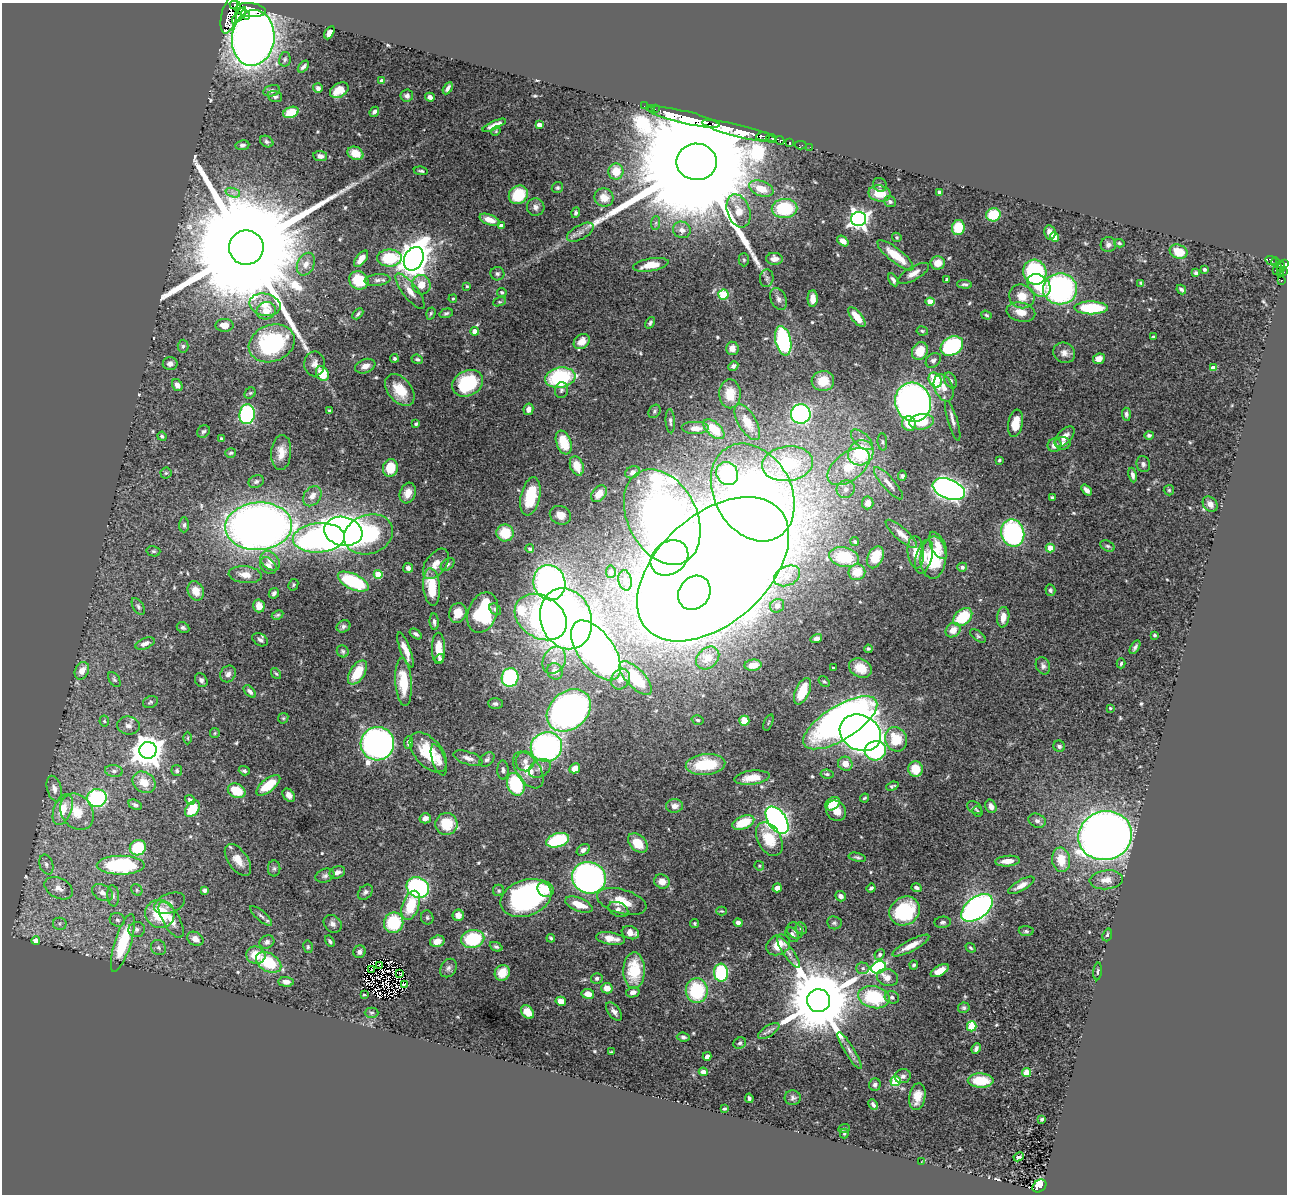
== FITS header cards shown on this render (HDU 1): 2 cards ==
NAXIS1  =                 1285
NAXIS2  =                 1192

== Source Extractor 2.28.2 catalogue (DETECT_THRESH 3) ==
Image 1285 x 1192 px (HDU 1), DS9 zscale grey, 1 PNG px = 1 image px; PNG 1289 x 1196 px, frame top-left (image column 1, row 1192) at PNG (2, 3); each listed source drawn as its Kron ellipse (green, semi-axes under 4 px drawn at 4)
Background 0.832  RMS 0.032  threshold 0.0973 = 3 sigma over >= 5 px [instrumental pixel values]
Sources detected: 574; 2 with non-positive FLUX_AUTO (blend fragments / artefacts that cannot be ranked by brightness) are neither listed nor drawn; of the other 572, the 500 brightest by FLUX_AUTO listed and drawn (72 fainter detections omitted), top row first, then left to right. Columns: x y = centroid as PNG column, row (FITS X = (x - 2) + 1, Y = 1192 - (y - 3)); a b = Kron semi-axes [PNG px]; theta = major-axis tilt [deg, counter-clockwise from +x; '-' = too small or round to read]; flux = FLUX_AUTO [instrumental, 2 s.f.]
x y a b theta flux
235 5 6 4 -16 21
250 10 15 7 -6 1400
229 15 19 7 76 400
239 15 10 4 51 330
245 15 5 3 - 200
329 33 7 4 61 18
253 38 28 21 83 2600
285 59 7 5 78 4.7
303 67 7 3 48 5.3
382 81 4 4 - 9.2
318 88 5 4 - 7
448 88 7 3 60 6.7
339 90 10 7 31 33
271 91 8 5 13 8.1
407 96 6 6 - 8.1
275 97 7 5 -19 5.1
430 97 5 4 - 8.8
644 106 2 2 - 3.1
651 108 2 2 - 5.5
655 109 3 2 - 3.1
291 112 8 5 21 42
374 112 5 4 - 6.3
683 117 37 6 -13 1500
494 125 13 4 25 15
539 125 4 4 - 15
496 131 5 4 - 2.6
739 131 38 6 -14 2300
763 136 7 4 4 180
772 138 5 3 - 42
780 140 4 3 - 120
267 142 7 5 -32 4.6
789 143 4 3 - 13
242 145 7 5 9 4.9
801 145 6 2 0 5.2
810 147 3 2 - 2.9
355 153 8 6 -26 35
320 156 7 5 -8 8.7
697 162 20 18 -1 160000
421 171 7 3 -8 4.2
616 171 8 7 - 39
880 185 7 6 - 6
557 188 6 5 - 3.7
761 189 13 7 -20 44
233 193 7 4 -18 6.4
880 193 11 8 -12 45
940 193 4 3 - 6.4
518 195 10 8 40 79
604 198 9 9 - 28
890 202 6 5 - 4.8
536 207 9 8 - 9.5
785 208 13 9 1 120
739 211 17 11 -71 34
576 213 5 4 - 4.6
993 215 7 6 - 69
859 219 7 7 - 1100
489 220 10 5 -20 22
656 223 7 4 89 4.6
501 226 4 4 - 11
958 227 8 6 79 62
682 230 9 8 - 15
580 232 15 7 29 14
1050 232 7 5 -79 12
897 237 5 4 - 3
1054 237 4 4 - 41
843 241 6 4 -38 14
1119 243 5 4 - 3.3
1108 245 8 7 - 8.3
246 248 17 17 - 150000
1179 252 9 7 -21 46
895 255 22 7 -38 49
389 258 12 8 -1 99
361 259 9 5 52 20
414 259 12 9 63 3200
774 259 8 6 -3 15
744 260 7 5 -89 3.6
1271 260 6 3 -23 55
1275 262 4 3 - 47
938 263 7 6 - 26
306 264 12 8 63 16
1285 264 4 3 - 31
651 265 18 6 10 35
1280 266 5 4 - 24
1204 269 3 3 - 4.1
1276 270 4 3 - 63
1035 272 12 11 - 300
1283 272 3 3 - 12
913 273 17 6 30 15
1196 273 4 4 - 6
497 274 7 7 - 5.6
1280 274 3 3 - 23
767 278 9 6 82 6
947 279 4 3 - 6
359 280 10 9 - 72
377 280 13 6 5 9.8
893 280 7 4 -60 6.2
1281 280 4 3 - 9.7
1141 283 4 3 - 3.1
965 284 7 4 -4 4.6
421 285 10 9 - 30
1039 285 13 10 -45 50
467 286 4 3 - 2.5
1060 289 17 15 -2 610
1181 289 5 3 - 5
410 291 21 7 -52 28
502 292 5 4 - 3.6
723 295 5 5 - 120
1022 296 13 11 -26 36
453 299 4 3 - 2.9
779 299 11 7 -64 10
813 299 8 5 89 25
500 302 7 4 18 3.1
930 302 4 4 - 52
265 305 16 11 -12 34
1091 308 17 6 -1 170
266 311 10 8 20 31
1021 312 15 9 -13 28
431 313 6 4 73 3.4
446 313 7 4 16 4.2
358 314 6 3 46 4.3
986 315 5 4 - 3.3
857 317 12 5 -51 39
650 323 6 4 56 4.1
224 325 9 6 0 21
475 331 4 4 - 24
922 331 5 4 - 3.3
1153 337 4 3 - 2.7
783 341 15 7 -78 290
582 342 9 7 40 25
272 343 23 18 21 270
183 346 6 5 - 3.8
952 346 12 9 30 290
732 348 7 6 - 16
920 351 9 7 61 45
1064 353 11 10 - 15
394 358 4 4 - 3.4
417 359 6 4 -22 4.1
1099 359 6 5 - 17
933 360 8 6 42 6.9
170 364 7 6 - 8.4
315 364 12 10 88 15
365 366 10 7 20 16
733 366 5 4 - 5.7
1213 368 4 4 - 20
322 373 8 6 -63 60
560 378 15 10 10 210
935 380 8 6 -61 120
950 380 8 5 -61 7.1
823 381 11 10 - 46
468 383 16 12 28 150
177 385 6 5 - 11
944 388 14 9 -67 22
400 390 18 11 -50 54
561 390 8 6 86 6.2
250 393 6 5 - 2.9
730 394 14 10 -89 38
913 402 20 18 -71 1100
528 409 6 5 - 13
330 411 4 4 - 4.1
654 411 7 5 56 4.3
247 414 10 7 83 290
801 414 10 9 - 470
1126 414 6 4 -87 5.4
670 421 12 4 -87 6
953 421 20 5 -73 11
747 422 20 9 -60 32
921 422 12 7 8 53
1015 423 14 7 80 37
416 424 4 3 - 3.1
909 424 7 7 - 41
696 428 14 6 0 18
714 429 12 7 -42 53
203 431 7 5 39 5
1149 435 5 4 - 6.1
162 436 4 4 - 3.4
1065 437 12 6 47 19
221 438 3 3 - 3.1
862 440 13 7 -42 14
564 442 12 7 -70 65
882 442 8 5 -86 5
1063 443 7 6 - 9.2
1055 445 7 6 - 16
281 452 17 10 85 28
231 453 5 4 - 3.9
861 453 13 12 - 150
999 460 4 3 - 3.1
788 464 25 17 8 140
1143 464 8 6 -71 6.8
577 466 10 6 -69 41
849 467 24 14 37 65
390 468 9 7 74 55
632 472 8 5 26 8.1
166 473 5 5 - 3.5
727 473 12 10 -60 170
1133 475 7 4 -79 7.3
902 476 5 4 - 4.1
256 481 8 6 24 6.7
888 483 21 6 -48 18
846 489 9 8 - 12
949 489 17 10 -22 1000
1087 490 6 4 -49 9.9
1169 490 5 5 - 3.3
408 493 11 7 71 19
753 493 52 38 -61 2600
599 494 9 6 49 28
312 496 11 8 54 19
530 496 19 9 78 110
1052 497 4 3 - 3.9
868 503 6 5 - 13
1210 504 8 6 -48 14
560 515 11 9 -23 21
662 517 50 34 -63 2200
184 525 7 5 89 4.9
258 526 33 24 4 2300
343 531 19 14 -11 2000
505 533 8 8 - 60
1013 533 14 11 -76 390
369 534 25 19 20 180
901 534 20 6 -41 21
319 538 26 14 4 630
855 542 4 4 - 3.3
938 545 15 7 -65 25
1108 546 8 5 -26 4.6
1050 548 4 4 - 40
530 549 4 4 - 4
153 551 7 5 -14 4.6
916 552 16 8 -85 30
844 557 15 9 -11 100
875 557 11 7 63 47
924 557 17 8 76 29
669 558 20 16 37 370
933 558 21 13 87 130
270 561 11 8 -45 16
436 564 17 10 55 25
447 564 8 5 41 4.9
268 566 9 7 -46 13
962 567 5 4 - 7.5
408 568 5 4 - 7.5
713 569 89 54 42 12000
611 572 6 5 - 3.9
857 572 8 8 - 44
378 574 4 4 - 71
245 575 16 8 -5 22
787 576 14 9 26 22
625 580 10 6 -79 9.9
353 582 16 7 -25 170
549 583 18 16 -70 600
293 585 6 4 63 3.3
432 587 19 8 -86 76
1050 590 6 5 - 4.6
196 591 10 8 -67 29
274 593 5 4 - 6.2
694 593 18 15 54 1200
138 606 9 5 -59 5.2
259 606 6 5 - 18
777 606 7 6 - 7.1
495 609 7 5 -47 6
458 613 10 8 68 38
483 613 21 14 69 210
278 615 6 4 27 3.4
541 617 28 21 -33 430
963 617 11 7 40 110
1003 617 10 6 83 23
566 619 31 25 -70 1800
434 622 8 4 -85 6.2
343 626 7 6 - 6
183 628 6 5 - 4.9
953 630 8 6 40 23
416 634 7 4 -36 6.5
1155 635 3 3 - 2.6
978 636 9 5 -36 4.3
816 638 6 4 18 9.8
260 640 8 6 -32 6.5
145 644 10 5 22 12
1135 647 7 3 57 5.8
438 648 15 6 -90 33
868 649 4 4 - 3.1
405 650 19 5 -69 24
596 650 34 17 -54 1200
343 651 6 5 - 4.5
708 658 13 10 44 15
440 659 4 4 - 4.8
554 660 14 11 61 26
1121 663 5 3 - 3.3
753 665 8 5 6 35
1043 666 9 7 -66 7.8
833 668 3 2 - 2.6
860 668 12 9 -28 33
82 671 9 6 63 19
555 671 8 7 - 27
357 673 13 7 57 61
228 674 9 7 56 9.5
276 674 6 4 -52 3.3
510 677 9 8 - 260
636 678 21 9 -46 65
114 679 8 5 -57 4.3
620 679 11 9 55 18
201 680 7 6 - 6.6
404 682 24 8 -86 71
824 682 6 4 -45 3.2
250 691 7 4 -46 6.8
803 691 14 7 66 67
150 702 8 5 22 4.5
495 704 7 5 -2 6.5
1110 708 3 3 - 3.2
569 710 24 18 40 1100
283 718 5 5 - 3.1
698 720 6 4 -16 3.8
104 721 5 5 - 2.9
744 721 5 5 - 56
768 722 8 2 69 2.6
840 723 42 17 32 1200
128 726 11 9 -7 13
215 733 5 5 - 3
860 733 21 17 -26 1800
188 738 6 4 90 2.9
896 739 12 11 - 63
408 743 6 4 84 6.4
377 744 17 16 - 900
1059 746 6 5 - 6.3
546 747 15 14 - 620
148 750 8 8 - 4100
875 751 10 9 - 240
428 752 23 13 -49 92
468 758 15 6 -18 14
487 759 8 6 40 6
439 760 16 6 -72 16
525 761 10 9 - 15
706 764 20 10 5 110
845 764 7 7 - 21
540 768 12 8 30 14
575 768 5 4 - 23
915 769 7 7 - 43
503 770 9 5 -88 6.8
528 770 21 12 -56 49
114 771 9 6 -9 7.5
177 771 5 5 - 4.5
244 771 5 4 - 4.8
827 774 6 4 -9 4.1
752 778 18 7 7 37
144 782 12 10 -36 35
516 784 11 8 -71 160
268 785 14 6 38 65
892 786 6 3 20 3.5
54 789 13 7 -75 14
237 791 9 7 -25 57
289 795 7 5 -51 11
97 798 10 9 - 250
864 798 5 3 - 2.8
190 800 5 4 - 5.5
833 804 8 6 38 39
135 805 7 4 -25 5.2
675 806 8 7 - 14
991 806 7 5 -64 14
974 808 8 5 -32 5.9
63 809 16 8 69 43
192 809 9 6 52 58
836 811 11 9 -48 26
77 812 19 15 -54 54
978 812 5 4 - 2.8
425 818 5 5 - 13
777 820 15 9 -55 880
1037 821 9 7 -23 8.3
743 822 11 6 21 68
446 824 11 11 - 71
1105 836 27 24 17 2600
769 839 18 11 -62 68
557 840 12 7 16 150
638 843 11 7 -47 44
138 848 8 7 - 97
583 850 7 5 30 9.1
857 857 9 4 -12 4.5
238 860 18 9 -55 30
1061 860 12 9 -81 42
1007 861 12 5 4 22
46 864 10 6 -71 8.2
121 865 24 9 0 250
759 866 5 4 - 2.5
274 868 8 6 -89 5.6
337 872 8 6 24 11
325 876 10 6 18 7.2
589 878 17 15 -25 800
1106 880 16 9 6 23
662 882 8 7 - 17
1021 885 15 5 30 16
418 887 11 10 - 320
59 888 15 10 -28 20
777 888 5 4 - 13
871 888 4 3 - 4.9
916 888 5 3 - 6.1
546 889 8 7 - 27
137 890 6 5 - 3.7
205 890 4 4 - 6.4
499 890 6 5 - 4.1
365 892 8 6 46 6.8
103 893 11 7 -28 15
113 896 11 6 -85 7.4
841 896 5 5 - 11
526 898 26 18 20 470
622 901 25 12 -16 46
170 903 16 9 22 14
411 905 15 8 71 74
579 905 14 6 -21 37
977 908 18 10 38 920
618 909 10 7 -23 11
722 911 5 4 - 3
905 911 16 13 34 150
160 914 15 14 - 110
458 915 5 5 - 14
261 916 14 5 -41 7.8
427 918 7 6 - 4.4
117 920 8 6 -18 6.7
171 920 20 8 -60 27
943 922 8 5 6 6.1
394 923 10 10 - 120
695 923 4 4 - 2.7
738 923 4 4 - 11
834 923 7 6 - 5.1
60 924 7 6 - 5.2
333 924 10 8 -44 9.6
801 928 6 5 - 5
137 929 8 7 - 8
795 931 9 7 -44 7.6
1026 931 7 5 -2 4.2
630 933 9 6 -19 19
792 935 8 6 -55 9.8
1107 935 6 4 71 4.2
551 938 4 3 - 3.1
611 938 14 6 -8 24
195 939 8 6 -33 16
473 939 12 9 12 140
36 940 4 4 - 16
330 941 6 4 -58 4.6
437 941 7 5 17 20
267 942 8 6 27 7.4
123 943 30 8 72 130
778 945 12 9 29 37
911 946 20 5 28 28
308 947 6 5 - 4
496 947 7 4 -23 4.8
159 948 8 7 - 5.9
970 948 5 3 - 3.3
359 952 6 6 - 8.1
788 952 18 5 -55 13
880 954 5 4 - 5.4
256 955 10 8 -14 44
269 962 13 9 -30 98
380 965 4 2 - 2.9
914 965 4 4 - 4.4
448 968 10 7 56 7.5
863 968 6 5 - 5.7
879 968 8 6 22 350
371 969 4 2 - 3.5
634 971 18 11 88 100
940 971 10 5 30 26
1098 971 9 3 85 3.5
400 973 4 2 - 4.6
502 973 8 7 - 28
721 973 9 7 -87 160
597 978 6 5 - 6.2
887 978 11 8 -19 17
286 982 7 5 -4 13
404 984 4 2 - 4
607 988 6 5 - 27
697 991 12 11 - 150
633 992 7 5 12 9.9
588 994 6 5 - 21
364 995 3 3 - 3.4
874 997 16 11 -12 150
892 997 7 6 - 6.7
561 1001 5 4 - 18
818 1001 11 11 - 31000
964 1008 6 5 - 4.4
614 1011 11 6 -52 11
527 1012 7 5 -45 34
371 1013 7 5 0 4
972 1026 5 4 - 110
769 1031 12 5 33 7.8
683 1037 6 4 -6 5.2
740 1043 6 5 - 4.5
976 1049 6 4 67 7.2
850 1051 21 5 -59 12
611 1052 4 2 - 2.8
707 1056 4 4 - 7.9
703 1072 4 4 - 10
1027 1072 4 4 - 84
903 1076 8 7 - 8.7
895 1081 5 5 - 140
981 1081 13 7 -1 71
875 1085 6 5 - 6.4
917 1097 14 8 80 29
749 1098 5 3 - 4.7
793 1098 8 7 - 6.3
873 1105 5 3 - 4.7
724 1109 3 3 - 2.6
1042 1119 4 3 - 3.8
844 1129 6 3 23 4.1
844 1133 5 4 - 2.6
1019 1157 5 3 - 6.8
921 1162 2 2 - 10
1039 1186 7 5 40 250
At the frame edge (FLAGS 8, measured only in part): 2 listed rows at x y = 235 5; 1285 264
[72 fainter detections neither listed nor drawn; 2 non-positive-flux detections neither listed nor drawn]